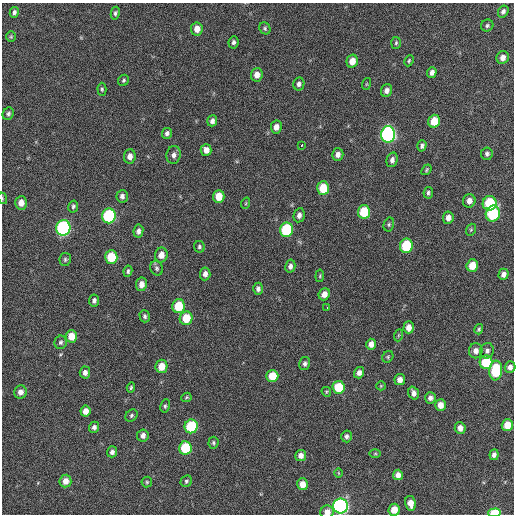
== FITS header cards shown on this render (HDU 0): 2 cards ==
NAXIS1  =                  512 / Axis length
NAXIS2  =                  512 / Axis length

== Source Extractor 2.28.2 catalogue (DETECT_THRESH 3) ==
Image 512 x 512 px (HDU 0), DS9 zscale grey, 1 PNG px = 1 image px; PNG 516 x 516 px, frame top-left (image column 1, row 512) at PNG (2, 3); each listed source drawn as its Kron ellipse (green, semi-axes under 4 px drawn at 4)
Background 366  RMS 18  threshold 55.3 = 3 sigma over >= 5 px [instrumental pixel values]
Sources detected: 127; all 127 listed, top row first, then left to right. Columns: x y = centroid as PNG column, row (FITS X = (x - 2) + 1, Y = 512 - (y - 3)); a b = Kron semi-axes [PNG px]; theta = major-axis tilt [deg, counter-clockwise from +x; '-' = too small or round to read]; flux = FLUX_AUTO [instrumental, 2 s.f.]
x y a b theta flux
503 11 6 5 - 3800
14 12 5 4 - 3200
115 13 6 4 77 2400
487 26 6 6 - 2600
265 28 6 5 - 2200
197 29 6 6 - 11000
11 37 5 5 - 1700
233 42 6 5 - 3500
396 43 6 5 - 2100
503 57 6 6 - 7700
352 61 6 5 - 13000
409 61 6 4 64 1700
432 72 5 4 - 5300
257 75 7 6 - 9100
124 80 6 5 - 2200
299 84 6 5 - 4300
366 84 6 3 71 1200
102 89 6 4 -88 2100
387 90 6 5 - 5300
8 114 6 5 - 2700
212 121 5 5 - 5000
434 121 6 5 - 22000
276 127 6 5 - 8100
167 133 5 5 - 3900
388 134 8 7 - 290000
302 145 4 3 - 4300
422 146 6 4 73 3100
206 150 6 5 - 8500
338 154 6 5 - 6000
487 154 6 5 - 3200
174 155 9 7 80 5700
130 156 7 6 - 7700
392 160 7 5 74 4900
426 170 6 4 51 1700
323 188 7 6 - 31000
428 193 6 5 - 2600
122 196 6 5 - 4400
219 196 6 6 - 19000
2 198 6 3 -72 1300
469 201 7 6 - 7200
21 203 7 6 - 9900
246 203 6 3 71 1400
489 203 7 7 - 58000
73 206 6 5 - 2400
364 212 7 6 - 48000
493 214 8 7 - 79000
299 215 7 5 78 5300
109 216 7 6 - 130000
448 218 6 5 - 6900
389 224 7 5 75 2300
63 228 8 7 - 210000
286 230 7 6 - 94000
471 230 6 4 69 1700
138 231 6 5 - 4500
406 246 7 6 - 70000
199 247 6 5 - 2300
161 255 7 6 - 11000
111 257 7 6 - 35000
65 259 6 6 - 2500
472 265 6 5 - 18000
290 266 6 5 - 4500
157 268 7 6 - 2900
128 271 6 4 81 2400
205 274 6 5 - 5900
503 274 6 5 - 6200
320 276 6 4 83 1500
141 284 7 5 80 8900
258 289 6 5 - 3900
324 294 6 5 - 8700
94 300 6 5 - 3900
178 306 7 6 - 38000
327 308 3 2 - 6500
145 316 6 5 - 2900
186 318 7 6 - 27000
409 327 6 5 - 8700
479 329 5 4 - 2000
399 335 6 4 70 1400
71 336 6 5 - 17000
61 342 7 6 - 3100
371 344 5 5 - 8200
476 351 7 7 - 6700
487 351 8 6 72 4500
388 357 6 5 - 1900
486 362 7 6 - 51000
305 363 7 5 79 3700
161 366 6 6 - 18000
510 367 6 5 - 5800
496 370 10 6 86 58000
85 372 6 5 - 5400
359 373 6 5 - 6100
272 376 6 6 - 26000
400 379 5 5 - 6900
381 386 5 4 - 1300
338 387 6 6 - 39000
131 388 5 4 - 2000
20 392 7 6 - 7500
326 392 5 4 - 1500
414 393 7 5 -71 6000
186 397 5 4 - 1500
430 398 6 5 - 5000
440 405 6 5 - 10000
165 406 7 4 81 2300
85 411 5 5 - 10000
131 415 7 5 48 2500
507 425 6 5 - 18000
191 426 7 6 - 80000
94 427 5 5 - 4200
460 428 6 5 - 7300
143 435 6 6 - 6000
347 436 6 5 - 3800
213 443 6 5 - 2200
185 448 6 6 - 59000
112 452 5 5 - 4600
375 454 6 4 0 1500
301 455 5 5 - 7100
494 455 5 4 - 4900
338 473 5 3 - 1000
398 475 5 5 - 7900
65 481 6 6 - 9900
186 481 6 5 - 2200
147 482 5 5 - 1800
302 484 6 5 - 12000
410 503 7 5 -79 12000
341 506 7 7 - 330000
394 510 6 5 - 17000
327 512 7 6 - 9000
495 513 6 4 4 41000
At the frame edge (FLAGS 8, measured only in part): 5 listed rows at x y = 2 198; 341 506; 394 510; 327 512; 495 513